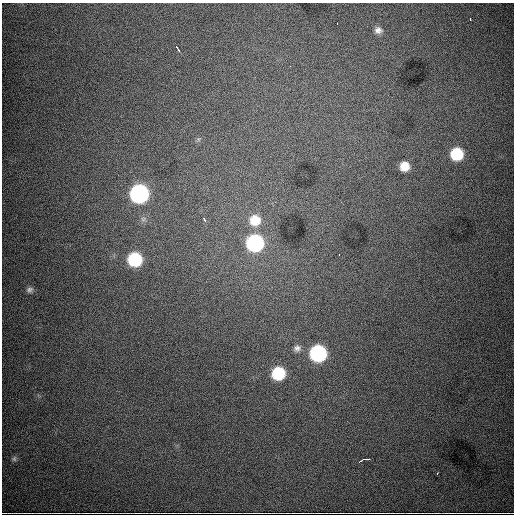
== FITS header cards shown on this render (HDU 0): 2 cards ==
NAXIS1  =                  512
NAXIS2  =                  512

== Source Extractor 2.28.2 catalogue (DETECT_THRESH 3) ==
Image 512 x 512 px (HDU 0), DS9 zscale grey, 1 PNG px = 1 image px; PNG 516 x 516 px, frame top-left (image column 1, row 512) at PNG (2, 3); no overlay
Background 8190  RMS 94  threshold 283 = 3 sigma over >= 5 px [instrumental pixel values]
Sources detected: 20; all 20 listed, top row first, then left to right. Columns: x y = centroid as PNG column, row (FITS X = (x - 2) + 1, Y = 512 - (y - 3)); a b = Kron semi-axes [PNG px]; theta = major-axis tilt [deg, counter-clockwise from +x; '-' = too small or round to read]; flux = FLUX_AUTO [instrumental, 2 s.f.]
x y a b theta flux
470 19 3 2 - 7.9e+03
337 23 2 2 - 2.8e+03
378 30 9 8 - 3.2e+04
178 49 8 3 -60 1.2e+04
290 66 2 2 - 3.8e+03
457 154 10 10 - 2.8e+05
404 166 8 8 - 8.9e+04
139 194 11 10 - 1.7e+06
204 220 6 3 -61 2.5e+04
255 220 14 13 - 1.3e+05
255 243 11 10 - 1.0e+06
339 255 2 2 - 3.9e+03
135 259 10 10 - 4.6e+05
29 290 9 7 19 2.0e+04
297 348 10 9 - 3.1e+04
318 353 11 10 - 9.7e+05
278 373 10 10 - 3.4e+05
14 459 8 6 76 1.4e+04
364 459 10 3 13 2.2e+04
437 473 3 2 - 7.8e+03